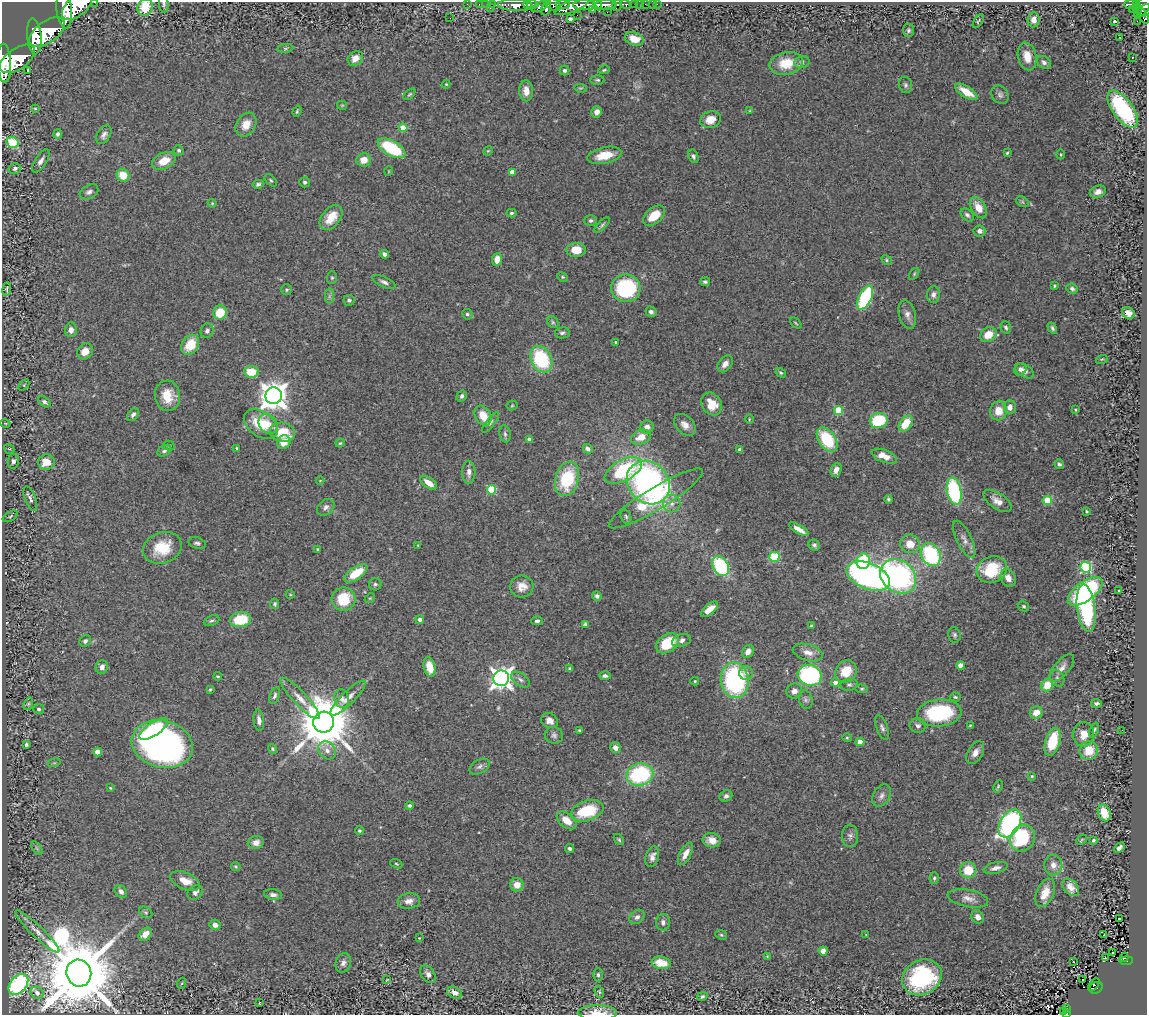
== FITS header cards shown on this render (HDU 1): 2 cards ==
NAXIS1  =                 1145
NAXIS2  =                 1013

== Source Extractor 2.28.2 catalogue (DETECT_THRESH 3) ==
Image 1145 x 1013 px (HDU 1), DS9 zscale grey, 1 PNG px = 1 image px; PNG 1149 x 1017 px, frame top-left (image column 1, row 1013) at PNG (2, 2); each listed source drawn as its Kron ellipse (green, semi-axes under 4 px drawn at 4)
Background 1.6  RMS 0.05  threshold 0.149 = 3 sigma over >= 5 px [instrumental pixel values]
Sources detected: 388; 1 with non-positive FLUX_AUTO (blend fragments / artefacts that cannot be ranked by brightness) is neither listed nor drawn; the other 387 listed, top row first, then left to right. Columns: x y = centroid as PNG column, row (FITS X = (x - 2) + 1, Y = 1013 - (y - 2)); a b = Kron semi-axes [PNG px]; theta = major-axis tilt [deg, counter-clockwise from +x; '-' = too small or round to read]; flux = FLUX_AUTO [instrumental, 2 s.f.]
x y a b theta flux
94 2 2 2 - 76
164 4 8 5 -85 7.3
467 4 2 2 - 21
479 4 2 2 - 22
486 4 2 2 - 23
492 4 3 2 - 30
553 4 8 5 -36 1200
563 4 7 4 1 970
626 4 5 3 - 570
635 4 3 3 - 110
640 4 2 2 - 17
645 4 2 2 - 24
653 4 2 2 - 9.6
657 4 2 2 - 16
1131 4 7 3 -2 340
515 5 17 5 -3 3500
527 5 4 3 - 1700
533 5 6 3 -3 1300
585 5 11 5 -1 5900
598 5 5 3 - 1300
606 5 10 4 1 3100
617 5 6 5 - 510
1136 5 4 3 - 320
77 6 18 9 41 7600
540 6 9 4 28 1000
572 6 18 6 21 3000
1145 6 11 7 75 840
145 7 8 7 - 87
490 8 3 2 - 120
546 8 8 4 73 1400
1132 9 2 2 - 13
1138 9 5 3 - 140
64 10 18 7 -85 9000
593 10 4 3 - 320
1142 11 9 3 36 660
607 12 2 2 - 16
577 15 2 2 - 11
1143 15 9 4 -59 750
450 18 2 2 - 2.3
570 19 4 4 - 11
1034 20 7 6 - 21
978 21 8 3 57 4.1
1115 21 4 3 - 11
1137 21 3 2 - 15
908 30 6 5 - 7.4
47 32 20 11 36 13000
34 36 18 7 -85 10000
1120 38 2 2 - 2.3
634 39 9 6 -16 35
285 48 8 4 7 6.7
1027 56 14 9 -77 47
1132 57 3 2 - 4.9
355 58 8 6 42 25
17 59 20 10 34 9900
802 62 8 6 15 9.2
1044 62 8 5 -39 12
4 63 19 7 -87 7800
786 63 17 11 11 90
28 70 3 2 - 2.1
564 70 5 5 - 7.1
604 70 5 3 - 4.9
597 80 7 4 -1 6
446 84 4 4 - 3.2
905 85 8 6 -76 8.6
580 88 6 4 -8 4.1
526 91 10 7 -88 35
966 92 13 5 -33 61
409 94 7 4 43 5
1000 95 10 8 -55 12
342 105 5 4 - 4
35 108 3 3 - 3.1
1123 109 22 10 -54 390
297 111 6 3 71 4.2
750 111 4 4 - 3.2
597 112 6 5 - 19
710 120 10 8 21 47
246 125 13 9 58 44
403 128 4 4 - 73
58 134 5 4 - 7.8
104 135 10 6 58 15
13 142 6 5 - 230
392 148 15 7 -30 240
179 150 5 5 - 7
488 151 5 4 - 3.5
1007 153 3 3 - 3.4
1061 154 5 4 - 4.1
604 155 17 8 12 63
693 156 7 5 -63 8.8
364 160 7 6 - 34
41 161 13 5 58 16
164 161 12 8 25 57
15 168 6 5 - 10
389 171 5 3 - 2.6
512 172 4 4 - 42
123 175 6 6 - 69
271 180 7 4 -45 5.4
305 182 5 5 - 6.6
258 184 5 4 - 9.7
89 192 10 6 28 12
1098 192 8 6 22 17
1022 202 7 5 -32 5.6
212 203 4 4 - 3.4
978 208 12 7 -59 46
511 213 5 4 - 6.2
967 215 7 5 -43 8.6
654 216 13 8 40 63
331 217 14 9 53 62
591 221 6 5 - 7.4
602 225 10 4 45 7.2
980 231 6 5 - 15
576 250 9 7 0 57
385 254 4 4 - 13
497 259 6 5 - 33
887 260 6 4 -29 4.8
914 274 6 3 55 4.2
563 277 6 4 -27 4.8
332 278 6 5 - 5.5
384 282 12 5 -24 12
705 282 5 4 - 7.2
1054 286 4 3 - 3.5
626 288 15 14 - 300
7 289 7 4 83 5.2
1072 289 6 4 -22 7.2
287 290 5 5 - 5.7
933 295 8 6 82 14
329 296 7 4 89 8.4
865 298 13 6 65 370
349 300 5 5 - 7.7
651 312 6 5 - 9.3
220 313 7 6 - 78
1128 313 7 5 -45 21
467 314 5 5 - 7.6
907 315 14 8 -76 22
553 322 6 5 - 5.4
796 323 7 3 -42 3.7
1006 327 6 5 - 7.9
1052 328 6 4 -59 6.5
71 330 7 6 - 18
207 331 7 6 - 12
562 333 7 5 10 8.8
988 335 8 7 - 61
616 342 4 3 - 4.4
190 345 11 8 56 87
85 351 8 7 - 36
541 359 14 10 -61 240
1102 359 6 3 17 3.2
725 364 9 6 51 20
1020 369 7 5 45 10
1024 371 10 6 -30 19
251 372 7 5 -3 80
781 373 5 4 - 5.6
24 385 6 4 46 4.2
167 396 15 12 -85 65
274 396 8 8 - 4600
462 396 6 5 - 9.4
44 402 7 4 -37 9.2
712 404 12 9 -60 72
512 405 5 5 - 4
1010 407 7 6 - 21
838 410 4 4 - 160
1075 410 4 3 - 3.4
999 411 9 8 - 48
133 414 7 5 54 11
483 416 10 7 -59 58
749 419 5 3 - 2.9
879 421 9 7 17 170
491 422 12 4 53 8.3
5 423 5 3 - 2.9
906 423 9 6 55 71
261 424 19 12 -35 110
268 424 11 8 -51 32
685 425 13 8 -46 27
647 427 6 6 - 21
282 432 12 9 -13 110
505 434 8 5 -80 9.3
641 437 10 7 20 49
827 439 14 8 -56 180
529 440 4 4 - 20
284 442 7 6 - 41
340 443 4 4 - 4.6
169 445 5 4 - 7.6
237 448 3 3 - 4.2
9 449 5 4 - 4.1
588 449 5 4 - 10
740 450 4 4 - 15
164 451 7 5 32 8.4
884 456 13 6 -21 37
13 461 7 5 79 12
46 462 8 7 - 55
1059 464 5 4 - 7
623 470 20 10 28 300
836 470 7 5 68 20
469 472 11 6 -89 17
567 479 17 11 74 190
320 480 4 3 - 2.2
648 482 23 20 -47 1000
429 483 10 5 -35 38
491 490 5 4 - 160
954 491 14 7 -79 420
656 498 54 11 31 170
30 499 13 5 -69 12
888 499 4 3 - 5.4
1047 500 4 4 - 130
997 501 16 8 -33 29
672 503 9 8 - 20
326 507 9 7 42 13
1087 511 3 3 - 3.8
10 516 8 4 30 5.7
626 517 7 5 -72 7
799 529 11 4 -30 24
964 539 20 7 -64 23
197 543 9 5 -14 8.8
910 544 10 9 - 50
418 545 3 2 - 3
814 545 6 5 - 8
162 548 20 15 19 110
318 549 3 3 - 3.9
931 555 12 9 -65 360
774 557 5 5 - 220
863 561 8 6 77 200
721 566 11 7 -58 310
1086 567 5 5 - 320
992 570 15 13 27 140
356 573 13 6 34 96
868 576 23 13 -22 1000
898 576 19 16 -38 800
1008 578 9 7 -61 27
375 584 6 6 - 7.1
522 586 11 11 - 34
1119 590 3 2 - 3.3
1085 591 20 9 36 400
290 594 4 3 - 2.8
597 596 5 4 - 8.9
370 598 5 4 - 4.4
343 599 12 11 - 120
275 604 5 4 - 5.4
1023 606 6 5 - 5.5
1086 608 24 9 -83 380
709 609 10 5 40 34
240 620 10 7 10 120
420 620 4 4 - 14
212 621 8 5 22 8.1
537 621 6 4 1 8.2
585 624 4 3 - 5.7
811 626 3 3 - 4.6
954 635 8 6 -76 8.3
682 640 10 6 18 15
85 641 6 5 - 8.2
667 643 12 8 34 130
748 651 7 5 56 21
808 652 15 8 -16 28
961 665 4 4 - 37
102 667 7 6 - 16
430 667 10 6 -77 55
570 668 4 3 - 5.2
1062 668 17 7 50 23
846 671 11 10 - 70
746 673 7 7 - 15
810 675 12 10 -20 450
218 676 4 4 - 5.3
605 676 6 4 0 11
501 678 8 7 - 2500
1057 678 8 6 -65 11
520 680 10 6 -37 13
735 680 18 14 -84 490
695 681 4 3 - 3.9
835 683 4 4 - 23
849 685 9 6 7 8.4
1047 685 6 5 - 73
210 689 4 2 - 3.8
862 689 6 4 -5 5
794 691 8 7 - 19
275 696 9 5 72 9.2
955 697 5 4 - 5.5
300 698 27 7 -47 40
348 698 24 6 45 33
342 699 9 7 -76 17
806 700 9 6 -74 10
1096 703 5 3 - 8.4
28 704 6 4 71 5.3
39 709 5 5 - 6.5
939 713 22 13 6 290
1036 713 7 6 - 37
259 720 10 5 -83 17
550 721 9 7 -28 22
323 722 10 10 - 23000
970 725 4 3 - 3.9
918 726 8 7 - 11
882 728 13 5 -70 12
154 729 16 6 34 220
580 730 3 3 - 4.3
1094 730 8 3 69 5.2
1122 730 2 2 - 9.6
1084 734 12 10 -89 36
554 735 9 8 - 12
847 738 4 4 - 4.1
860 742 4 4 - 55
1052 742 14 7 74 130
162 744 31 23 -14 1400
26 745 4 4 - 6.7
615 748 6 5 - 18
273 749 5 4 - 5.1
327 750 10 8 -45 20
1089 751 10 9 - 59
98 752 4 4 - 39
975 753 12 7 60 24
54 763 6 4 17 4.7
479 767 11 6 29 12
640 774 13 11 11 350
1032 776 4 3 - 3.1
998 786 6 4 64 4.8
110 788 3 3 - 3.3
726 796 7 5 22 11
881 796 12 8 59 17
410 806 4 4 - 6.5
587 811 17 10 17 150
1104 813 9 6 -70 46
567 820 11 7 -38 45
1010 823 15 9 58 870
359 831 4 4 - 5.1
850 836 11 8 -88 14
1023 838 14 12 59 240
619 840 6 4 -50 5.1
712 840 9 7 -10 28
1081 840 6 3 42 3.4
1093 840 4 3 - 5.3
256 843 8 6 11 20
37 848 8 4 -53 6.1
1119 848 6 4 46 10
570 849 5 4 - 7.3
685 854 12 5 62 27
652 857 10 6 73 19
396 864 6 4 -21 4.4
1053 865 10 9 - 25
236 866 5 4 - 3.7
996 868 12 5 14 18
968 870 8 8 - 78
934 878 6 4 89 6.4
185 881 15 8 -23 46
517 885 7 6 - 36
1071 887 10 6 -47 25
121 892 7 5 -52 14
195 892 8 6 38 12
1045 893 15 8 66 42
273 895 9 5 -7 12
968 898 20 8 -11 30
409 901 11 7 8 21
146 912 7 5 -33 5.9
637 917 8 6 39 14
978 917 7 6 - 18
1119 918 2 2 - 2.9
663 922 8 6 -89 13
215 925 5 5 - 20
37 932 30 6 -43 33
145 934 7 5 47 34
866 934 4 2 - 1.8
721 935 6 4 -22 5.5
1104 935 3 2 - 32
419 938 4 3 - 2.8
823 951 4 4 - 23
1112 953 3 2 - 3.4
767 956 4 4 - 2.7
1105 958 3 3 - 4.5
1124 958 5 2 - 20
1126 961 6 4 6 140
1073 962 3 3 - 30
343 963 10 7 71 15
661 963 9 6 -11 72
79 973 13 12 - 54000
428 974 10 6 -57 14
598 975 7 4 -89 7.1
922 977 20 17 30 420
387 980 3 2 - 2.6
1082 980 3 2 - 13
182 983 5 3 - 3.1
18 984 12 8 49 290
1094 985 7 2 51 44
1096 988 7 5 32 130
599 992 6 4 -67 4.4
37 993 7 5 -34 9
455 993 8 5 -27 17
702 996 5 4 - 7.8
260 1003 3 2 - 2.3
1066 1009 3 2 - 25
1064 1012 3 2 - 20
597 1013 20 7 0 53
1066 1014 3 2 - 39
At the frame edge (FLAGS 8, measured only in part): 10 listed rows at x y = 94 2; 164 4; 77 6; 1145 6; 145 7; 64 10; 4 63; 13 142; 597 1013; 1066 1014
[1 non-positive-flux detection neither listed nor drawn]